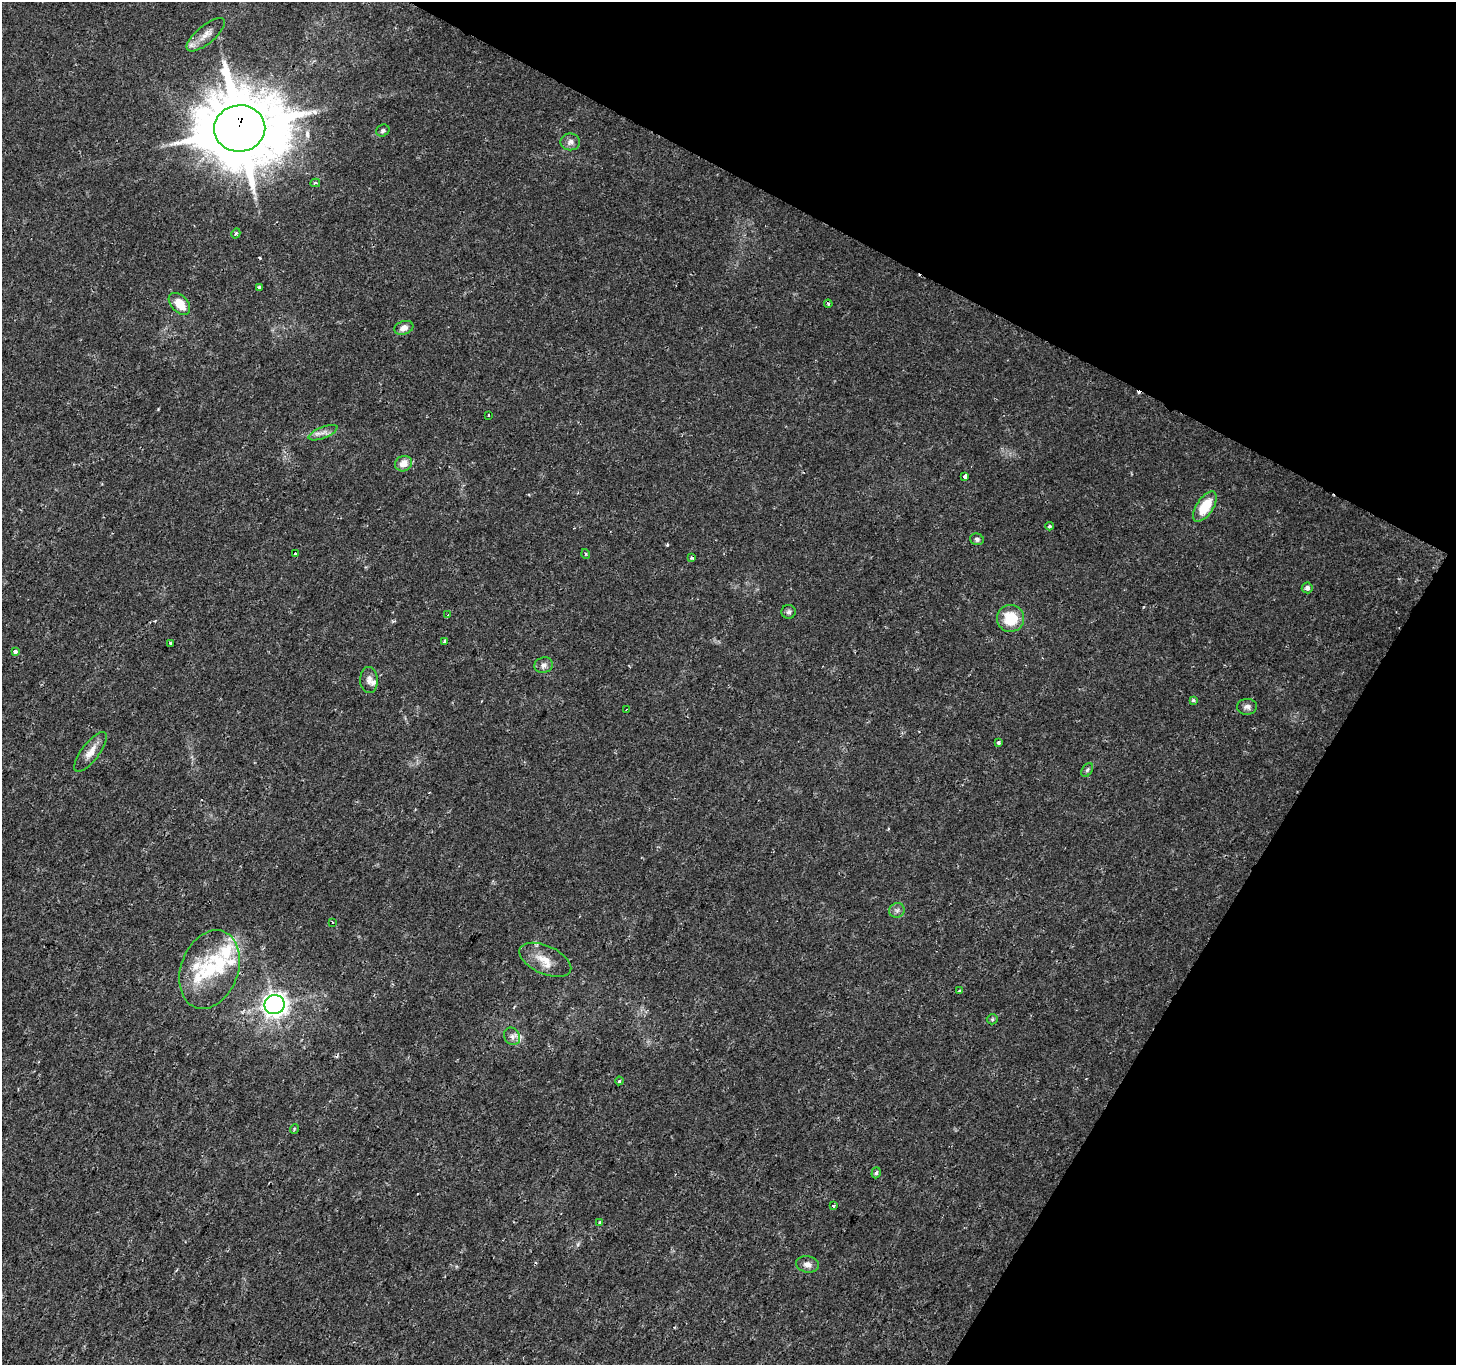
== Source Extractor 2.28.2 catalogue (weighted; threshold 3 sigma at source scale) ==
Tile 8 of 4 x 4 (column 4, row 2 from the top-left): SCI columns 4365-5818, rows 2922-4284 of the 5824 x 5908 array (HDU 1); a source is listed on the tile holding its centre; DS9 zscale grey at full resolution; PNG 1458 x 1367 px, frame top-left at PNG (2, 2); each listed source drawn as its Kron ellipse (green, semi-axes under 4 px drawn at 4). Shown black and unused: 25% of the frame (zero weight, under 2 of 3 exposures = <1% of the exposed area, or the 3 px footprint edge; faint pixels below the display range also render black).
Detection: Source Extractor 2.28.2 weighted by HDU 2 'WHT'; one run over the whole footprint, this tile lists its part. Background 0.0109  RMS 0.0027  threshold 0.0119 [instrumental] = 3 sigma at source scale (4.5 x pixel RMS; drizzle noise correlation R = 1.50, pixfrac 1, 0.0396/0.0396 arcsec/px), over >= 5 px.
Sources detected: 59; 4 cosmic-ray / hot-pixel residue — neither listed nor drawn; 6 inside a brighter listed object's ellipse — not listed separately; the other 49 listed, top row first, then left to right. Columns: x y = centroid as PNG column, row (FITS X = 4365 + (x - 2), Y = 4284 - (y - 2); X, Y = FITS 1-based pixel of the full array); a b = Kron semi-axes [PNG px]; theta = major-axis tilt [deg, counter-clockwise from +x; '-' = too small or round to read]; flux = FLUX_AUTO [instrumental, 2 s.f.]
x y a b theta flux
206 35 23 9 40 2.8
240 128 25 23 6 2500
383 131 7 5 26 0.56
570 142 10 8 0 1.3
315 183 5 3 - 0.59
236 233 5 4 - 0.43
259 287 3 3 - 0.85
179 304 13 8 -46 4.3
828 304 4 3 - 0.43
404 328 10 6 18 1.7
488 415 3 2 - 0.24
323 433 15 5 22 1.4
403 464 9 7 27 2.9
965 477 4 3 - 10
1205 507 17 8 56 7.7
1050 526 4 3 - 0.48
977 539 7 6 - 0.65
296 553 3 3 - 0.69
586 554 5 3 - 0.26
692 558 4 3 - 0.78
1307 588 5 5 - 0.96
788 612 7 7 - 0.72
448 615 3 3 - 0.56
1011 618 13 13 - 7.6
444 642 4 3 - 0.87
171 643 3 3 - 0.56
15 652 4 3 - 1.5
544 665 9 7 16 1.3
369 680 13 9 -88 1.6
1193 700 3 3 - 1.3
1247 707 10 8 2 1
626 710 3 2 - 0.24
998 742 3 3 - 1.3
91 752 24 8 52 3
1087 770 7 5 58 0.53
897 910 8 7 - 0.87
332 922 3 2 - 0.51
545 960 28 14 -24 4.7
209 969 40 28 69 17
960 991 3 3 - 0.55
274 1005 10 9 - 160
992 1019 5 5 - 0.37
512 1036 9 7 -58 1.2
619 1081 4 4 - 0.38
294 1129 5 3 - 0.25
876 1173 6 4 72 0.49
833 1206 3 3 - 1.6
600 1222 3 3 - 1
808 1264 11 8 -11 1.6
Overlapping masked pixels (flux is a lower limit): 1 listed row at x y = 240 128